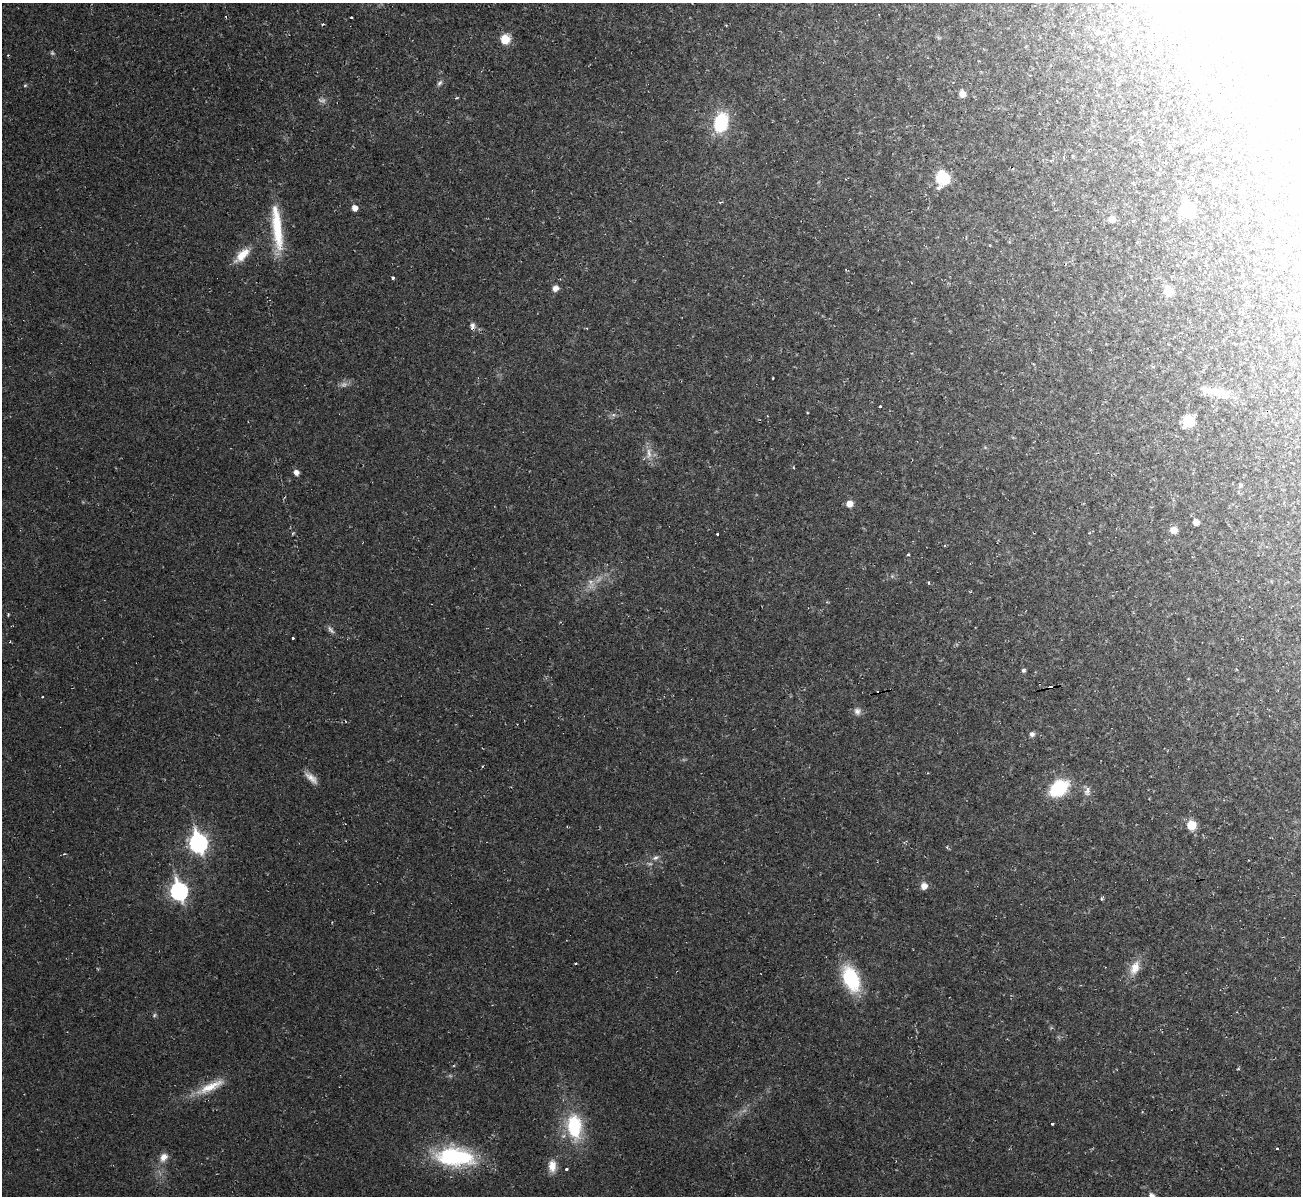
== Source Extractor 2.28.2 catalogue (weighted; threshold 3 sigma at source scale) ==
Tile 10 of 4 x 4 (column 2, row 3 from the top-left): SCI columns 1301-2599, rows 1336-2529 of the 5198 x 5179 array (HDU 1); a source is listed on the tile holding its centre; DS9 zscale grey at full resolution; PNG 1303 x 1198 px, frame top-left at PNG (2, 3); no overlay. Shown black and unused: <1% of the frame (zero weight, under 2 of 3 exposures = <1% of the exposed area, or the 3 px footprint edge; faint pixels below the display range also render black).
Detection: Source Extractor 2.28.2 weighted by HDU 2 'WHT'; one run over the whole footprint, this tile lists its part. Background 0.0232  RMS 0.0062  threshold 0.0278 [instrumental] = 3 sigma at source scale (4.5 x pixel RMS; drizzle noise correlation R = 1.50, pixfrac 1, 0.05/0.05 arcsec/px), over >= 5 px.
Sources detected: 74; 4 too faint to see at this stretch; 1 inside a brighter object's white glare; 7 cosmic-ray / hot-pixel residue — not listed; the other 62 listed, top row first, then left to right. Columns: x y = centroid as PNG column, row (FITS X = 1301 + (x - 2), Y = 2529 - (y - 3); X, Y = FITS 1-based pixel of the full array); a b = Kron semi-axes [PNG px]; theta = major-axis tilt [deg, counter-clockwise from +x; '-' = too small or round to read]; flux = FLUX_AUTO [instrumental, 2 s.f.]
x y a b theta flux
352 18 3 3 - 1.4
323 24 4 3 - 0.75
505 39 9 9 - 10
1195 73 16 10 -57 6.6
440 83 10 5 52 1.6
25 85 5 3 - 0.64
962 94 6 5 - 5
721 122 19 13 76 33
1072 155 3 3 - 1.2
1051 160 4 3 - 1.4
943 178 9 8 - 42
1272 192 5 3 - 0.64
721 202 4 3 - 1.3
354 208 5 5 - 4.2
1188 210 8 8 - 55
1112 219 7 6 - 5.7
277 228 59 11 -84 29
242 255 23 10 43 11
393 277 3 3 - 2.7
555 288 6 6 - 3.5
1168 291 7 7 - 13
1290 313 4 3 - 1.6
472 326 9 6 75 2.2
1203 370 9 2 49 0.97
773 378 3 2 - 0.45
1214 392 35 10 -14 12
880 407 3 3 - 2.2
1189 422 8 8 - 20
649 453 16 6 -85 4.5
296 472 5 5 - 3.4
1240 485 7 5 73 1.1
849 504 6 6 - 5.5
1196 522 5 5 - 4.1
1174 530 6 6 - 6.5
717 534 3 3 - 1
945 546 3 3 - 0.71
908 554 3 3 - 1.3
929 583 4 3 - 0.65
331 630 14 4 -48 2
292 638 3 3 - 2.7
1023 670 5 4 - 1.2
857 711 10 8 -81 2.7
1032 734 6 6 - 2
311 778 21 8 -41 5
1059 788 19 13 36 34
1087 791 14 8 69 3.2
1191 825 7 7 - 15
198 843 9 8 - 210
656 858 9 7 40 2.3
924 886 7 7 - 4.4
179 891 9 7 -76 170
1135 968 20 11 68 8.3
851 979 23 14 -68 45
154 1015 6 5 - 0.97
210 1087 42 10 25 14
1052 1124 3 3 - 1.6
574 1126 25 15 -84 39
164 1157 12 9 52 4.6
454 1157 46 21 -5 61
552 1166 16 10 -89 6.3
566 1169 3 3 - 2.2
1152 1196 6 6 - 2.8
Isophote crosses this tile's border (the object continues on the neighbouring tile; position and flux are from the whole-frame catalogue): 1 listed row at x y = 1152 1196